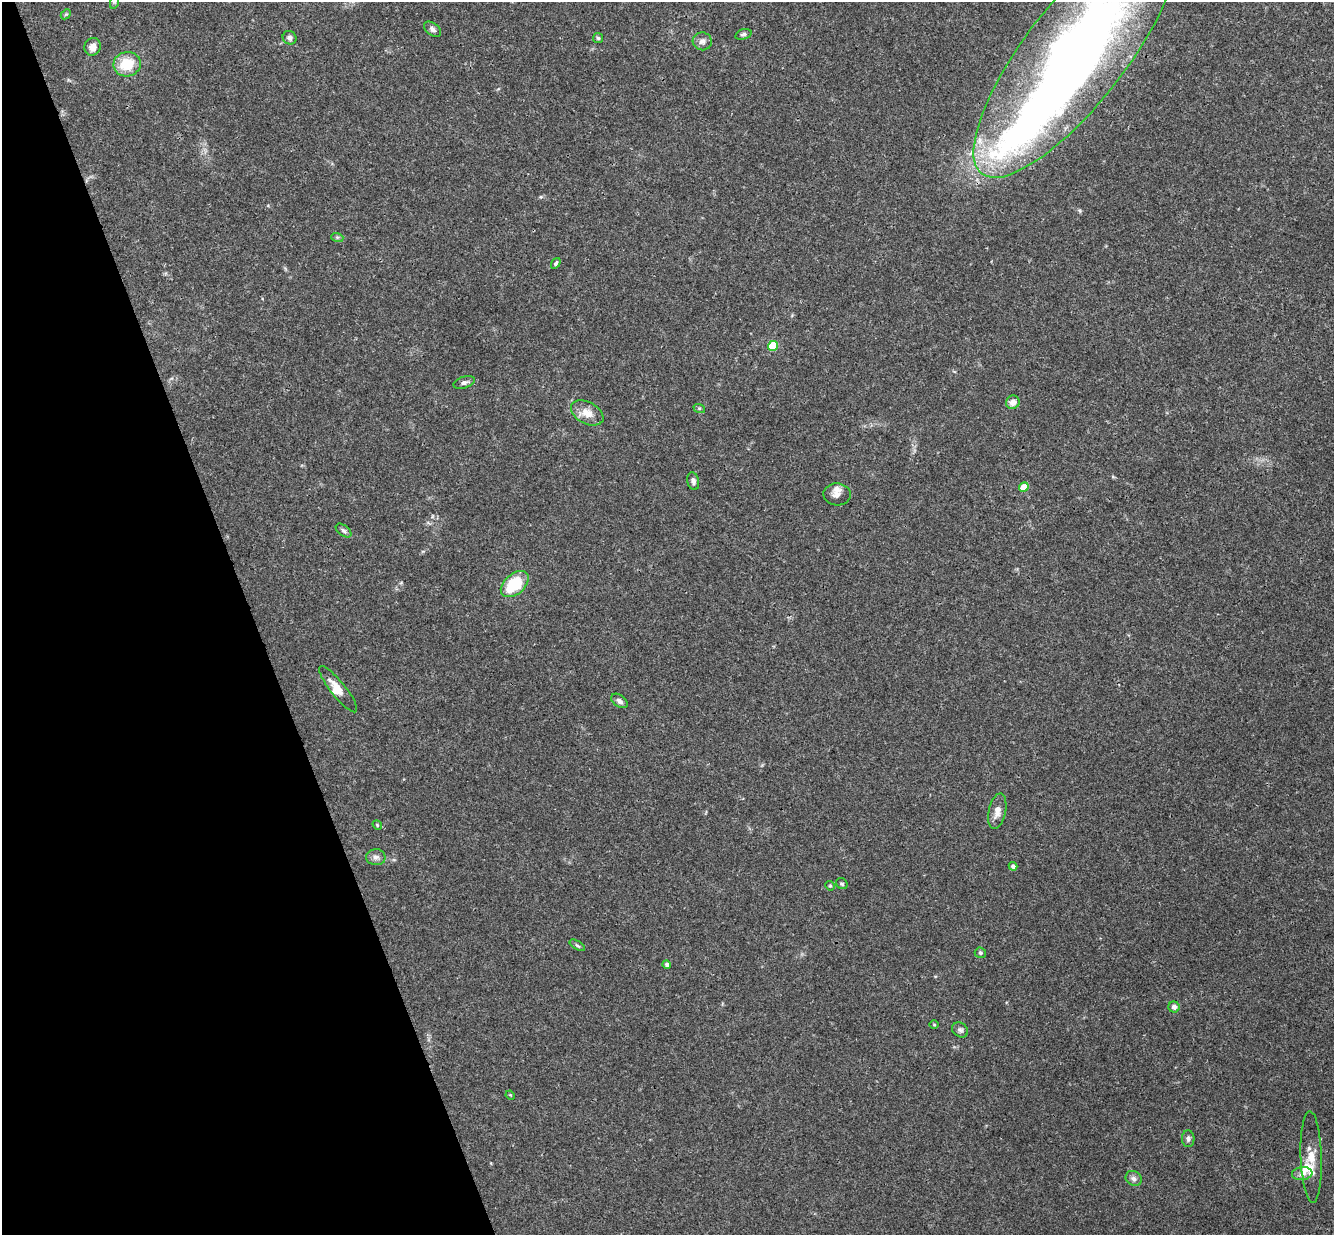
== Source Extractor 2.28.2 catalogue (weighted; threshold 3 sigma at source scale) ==
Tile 5 of 4 x 4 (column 1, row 2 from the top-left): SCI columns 57-1388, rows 2758-3990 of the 5440 x 5389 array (HDU 1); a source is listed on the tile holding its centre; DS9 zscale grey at full resolution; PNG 1336 x 1237 px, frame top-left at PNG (2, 2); each listed source drawn as its Kron ellipse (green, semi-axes under 4 px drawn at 4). Shown black and unused: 19% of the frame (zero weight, under 3 of 4 exposures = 6% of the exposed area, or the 3 px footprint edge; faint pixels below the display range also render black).
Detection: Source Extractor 2.28.2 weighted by HDU 2 'WHT'; one run over the whole footprint, this tile lists its part. Background 0.0253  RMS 0.0024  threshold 0.0108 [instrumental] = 3 sigma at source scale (4.5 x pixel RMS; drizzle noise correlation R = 1.50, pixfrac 1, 0.05/0.05 arcsec/px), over >= 5 px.
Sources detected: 46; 2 inside a brighter object's white glare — neither listed nor drawn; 3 inside a brighter listed object's ellipse — not listed separately; the other 41 listed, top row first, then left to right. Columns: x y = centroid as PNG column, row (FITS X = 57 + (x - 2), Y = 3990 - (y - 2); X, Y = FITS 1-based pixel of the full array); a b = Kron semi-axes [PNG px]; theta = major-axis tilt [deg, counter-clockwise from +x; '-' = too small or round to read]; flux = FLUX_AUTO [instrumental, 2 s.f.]
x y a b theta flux
115 2 7 4 71 0.37
66 14 6 4 43 0.32
432 29 10 6 -38 0.71
743 34 8 5 17 0.56
289 38 7 6 - 0.77
598 38 5 5 - 0.34
702 41 9 9 - 1.1
93 47 9 8 - 1.6
1075 54 152 50 52 230
127 64 14 12 12 6.4
337 237 6 4 -17 0.35
556 263 6 4 55 0.4
773 346 5 5 - 9.6
464 382 11 5 17 0.82
1013 402 7 6 - 1.6
699 408 6 4 -17 0.29
587 413 17 11 -28 2.9
693 481 9 6 -76 0.79
1024 487 5 4 - 3.4
837 494 13 11 -4 1.5
343 530 9 5 -37 0.53
515 584 16 10 41 10
338 689 29 7 -51 2.9
619 701 9 6 -37 0.9
997 811 18 8 78 2
377 825 5 4 - 0.26
376 857 10 8 -3 1
1013 866 4 4 - 0.74
842 884 6 5 - 0.37
830 886 5 4 - 0.27
577 945 9 3 -30 0.4
980 953 6 5 - 0.41
667 964 4 4 - 0.51
1174 1007 5 5 - 0.96
934 1025 5 3 - 0.2
960 1030 8 7 - 0.65
510 1095 5 4 - 0.23
1188 1139 8 6 -87 0.73
1311 1157 46 10 -88 4.3
1302 1174 10 6 7 1.3
1134 1178 8 7 - 0.86
Overlapping masked pixels (flux is a lower limit): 1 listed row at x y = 1075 54
Isophote crosses this tile's border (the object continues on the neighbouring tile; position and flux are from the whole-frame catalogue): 2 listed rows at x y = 115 2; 1075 54